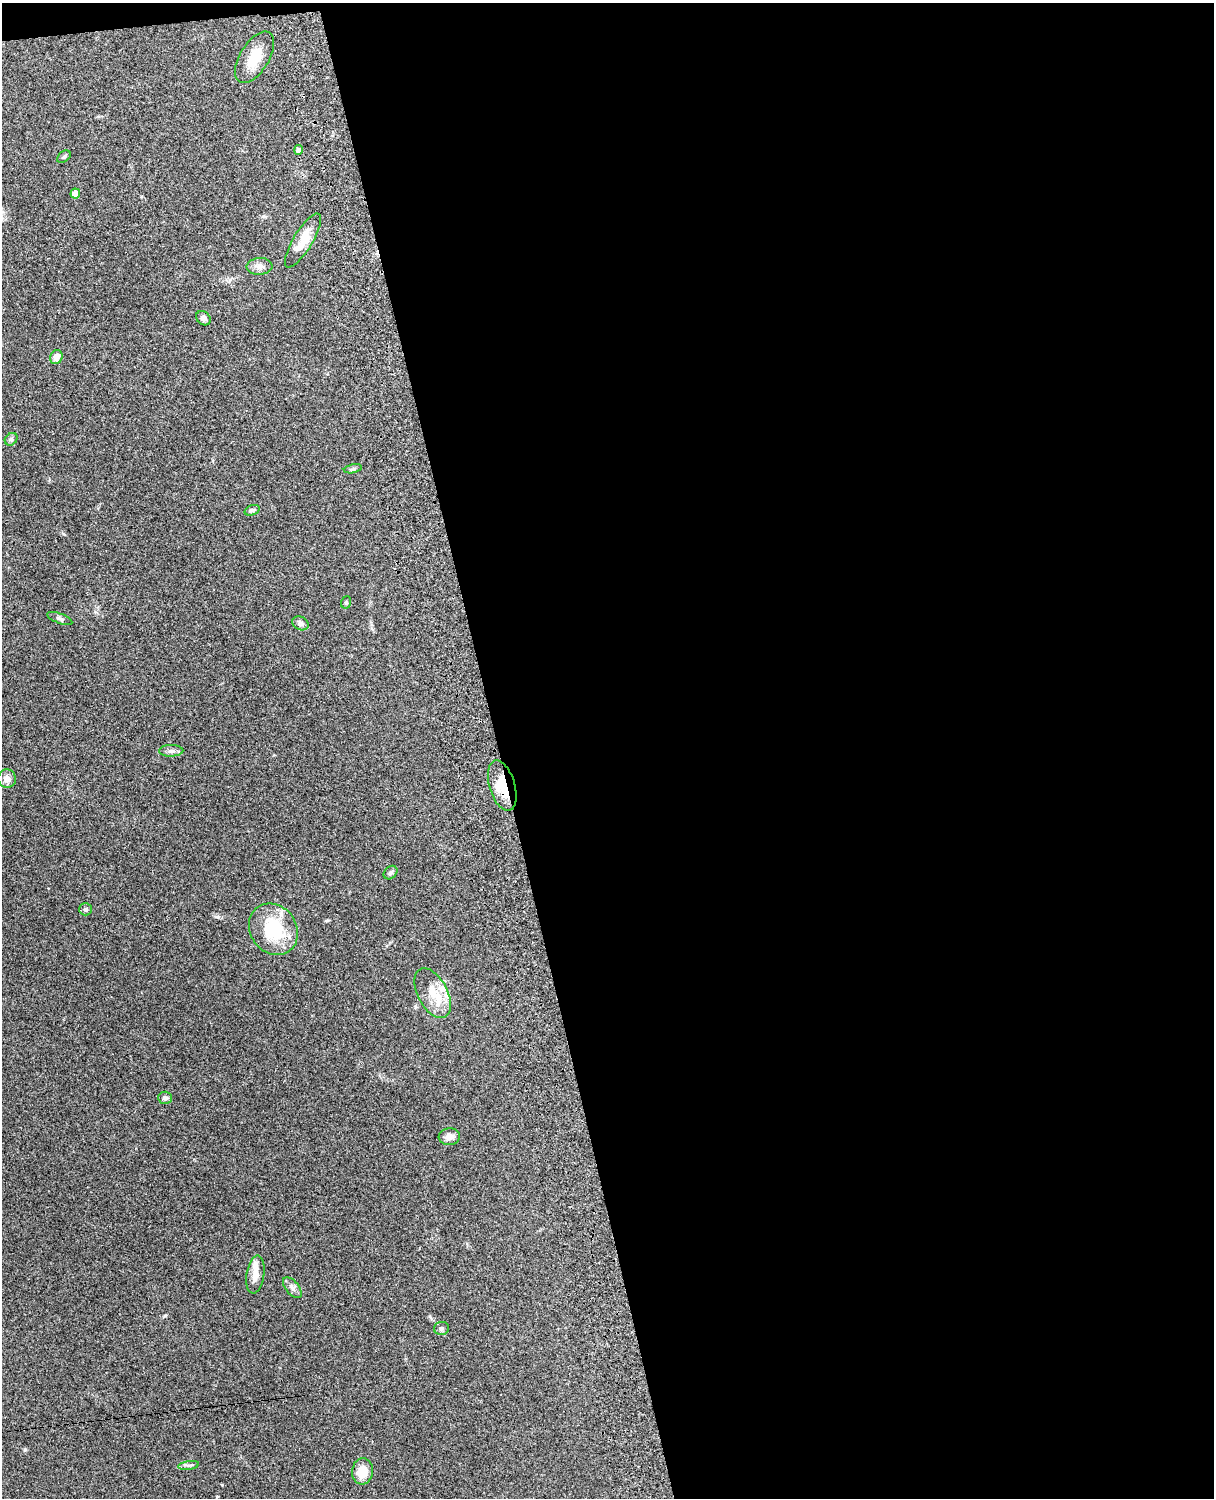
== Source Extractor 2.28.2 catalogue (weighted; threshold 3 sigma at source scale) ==
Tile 4 of 4 x 3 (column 4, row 1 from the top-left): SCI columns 3756-4967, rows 3156-4651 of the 5088 x 4928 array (HDU 1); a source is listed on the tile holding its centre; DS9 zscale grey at full resolution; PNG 1216 x 1500 px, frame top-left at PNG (2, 3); each listed source drawn as its Kron ellipse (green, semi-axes under 4 px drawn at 4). Shown black and unused: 59% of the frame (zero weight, under 3 of 4 exposures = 6% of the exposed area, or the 3 px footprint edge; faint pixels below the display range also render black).
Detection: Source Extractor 2.28.2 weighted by HDU 2 'WHT'; one run over the whole footprint, this tile lists its part. Background 0.279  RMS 0.0091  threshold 0.0411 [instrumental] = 3 sigma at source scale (4.5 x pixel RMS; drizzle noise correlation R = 1.50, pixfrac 1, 0.05/0.05 arcsec/px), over >= 5 px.
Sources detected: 29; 1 inside a brighter listed object's ellipse — not listed separately; the other 28 listed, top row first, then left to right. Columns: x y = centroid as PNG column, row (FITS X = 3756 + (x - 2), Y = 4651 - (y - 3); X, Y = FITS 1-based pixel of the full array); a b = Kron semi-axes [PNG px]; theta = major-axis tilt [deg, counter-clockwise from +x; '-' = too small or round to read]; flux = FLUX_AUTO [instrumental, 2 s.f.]
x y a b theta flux
255 57 29 14 58 19
299 150 5 4 - 3.2
64 157 7 5 38 1.5
75 194 5 5 - 8.2
303 240 31 9 59 15
259 266 13 8 2 5.1
203 318 8 6 -40 2.7
56 357 7 6 - 5.5
11 439 7 5 45 2
353 469 9 3 12 1.6
252 510 8 5 21 1.8
346 602 6 5 - 1.3
60 618 13 5 -21 2.3
300 623 9 6 -28 3
171 751 12 6 1 3.2
7 779 9 9 - 6
502 786 26 12 -73 22
390 873 8 5 44 2
86 909 6 6 - 2.1
273 929 27 23 -55 45
433 993 27 15 -62 19
165 1098 7 6 - 2.5
449 1137 11 8 4 5.1
255 1274 19 9 81 8
292 1288 12 6 -51 3.9
441 1328 7 6 - 2.1
189 1465 10 4 8 2.1
362 1471 13 10 84 14
Overlapping masked pixels (flux is a lower limit): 1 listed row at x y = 502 786
Unlisted compact peaks at least as high as the median listed source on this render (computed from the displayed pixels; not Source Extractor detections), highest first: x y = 25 1450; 222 1485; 165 1316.